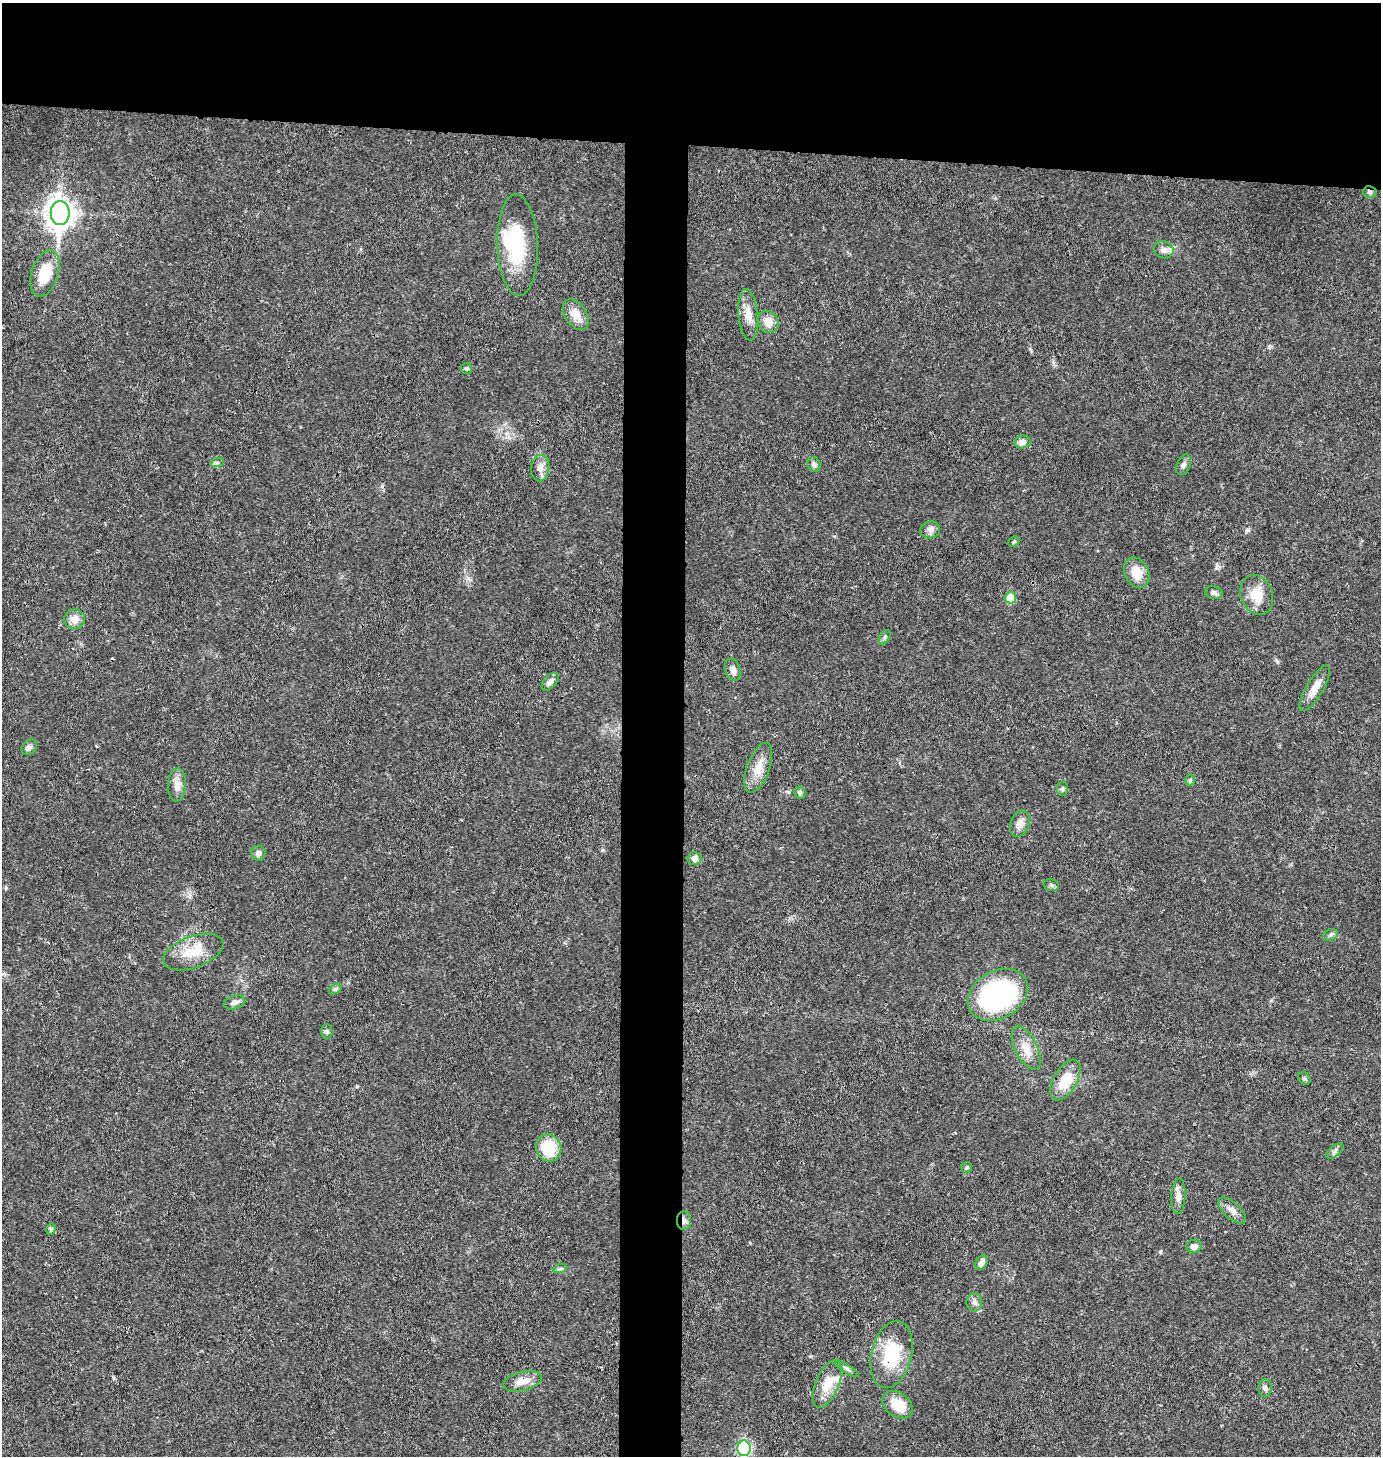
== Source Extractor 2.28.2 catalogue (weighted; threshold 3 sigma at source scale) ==
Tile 2 of 3 x 3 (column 2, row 1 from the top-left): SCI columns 1528-2906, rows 2909-4362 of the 4386 x 4366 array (HDU 1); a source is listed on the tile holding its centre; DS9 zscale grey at full resolution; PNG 1383 x 1458 px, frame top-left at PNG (2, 3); each listed source drawn as its Kron ellipse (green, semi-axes under 4 px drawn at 4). Shown black and unused: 14% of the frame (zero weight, under 3 of 4 exposures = <1% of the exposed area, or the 3 px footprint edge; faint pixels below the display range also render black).
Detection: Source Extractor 2.28.2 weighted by HDU 2 'WHT'; one run over the whole footprint, this tile lists its part. Background 0.0234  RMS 0.0023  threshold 0.0104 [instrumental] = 3 sigma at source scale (4.5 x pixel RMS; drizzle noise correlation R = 1.50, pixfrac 1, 0.05/0.05 arcsec/px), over >= 5 px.
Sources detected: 65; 2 inside a brighter object's white glare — neither listed nor drawn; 1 inside a brighter listed object's ellipse — not listed separately; the other 62 listed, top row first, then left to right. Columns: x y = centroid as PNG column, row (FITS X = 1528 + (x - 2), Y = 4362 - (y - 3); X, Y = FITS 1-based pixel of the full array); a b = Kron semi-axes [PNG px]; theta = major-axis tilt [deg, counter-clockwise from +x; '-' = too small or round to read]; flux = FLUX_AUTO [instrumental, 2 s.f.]
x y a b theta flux
1370 192 7 6 - 0.61
60 213 12 9 -90 250
517 245 50 20 -88 15
1164 250 10 8 -17 1.3
45 273 24 13 72 8
576 314 17 10 -57 3
748 315 26 9 -85 2.8
768 322 11 10 - 2.8
467 368 6 5 - 0.45
1022 442 8 6 9 1.3
217 463 7 4 19 0.46
814 464 7 6 - 0.86
1184 465 11 6 68 0.85
540 468 13 9 81 1.8
930 530 10 8 19 1.1
1014 542 6 4 42 0.32
1137 573 16 12 -63 3.7
1214 593 9 6 -15 0.76
1257 595 20 16 -70 4.5
1010 598 6 5 - 4.9
75 619 10 10 - 1.9
885 637 8 5 60 0.49
733 670 11 7 -75 1.4
550 682 11 6 48 1.1
1315 688 26 8 59 2.6
29 747 9 6 46 0.69
758 768 26 11 69 3.6
1190 780 5 5 - 0.39
177 785 17 9 87 1.9
1062 789 7 5 -90 0.46
800 792 6 5 - 0.51
1020 824 13 9 69 1.9
258 853 7 7 - 0.9
694 858 7 6 - 1.4
1051 885 7 5 -15 0.47
1331 935 7 5 22 0.59
193 952 32 15 20 5.9
335 989 7 4 33 0.42
998 995 32 24 30 44
234 1002 11 6 17 0.87
327 1032 7 5 -89 0.48
1026 1048 24 11 -63 3.5
1305 1079 7 5 -40 0.46
1065 1080 22 11 60 6.5
549 1148 14 12 -65 8.5
1335 1151 10 5 39 0.65
967 1167 5 5 - 0.38
1178 1196 18 7 86 1.5
1232 1210 17 8 -41 1.6
684 1221 9 7 -86 1.1
51 1229 6 4 77 0.37
1194 1246 8 6 19 1.3
981 1263 8 5 56 1.2
560 1269 7 4 18 0.46
974 1302 9 8 - 1
891 1354 34 20 76 12
847 1369 14 3 -33 0.62
522 1381 20 9 14 2.7
827 1384 25 11 67 4.6
1265 1388 9 6 90 0.7
898 1405 17 12 -37 4.9
744 1448 8 7 - 34
Overlapping masked pixels (flux is a lower limit): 4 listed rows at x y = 1370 192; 684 1221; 891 1354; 522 1381
Isophote crosses this tile's border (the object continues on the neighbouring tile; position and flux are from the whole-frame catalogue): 1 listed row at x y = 744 1448
Unlisted compact peaks at least as high as the median listed source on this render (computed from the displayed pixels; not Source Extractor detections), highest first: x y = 1247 530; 602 850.